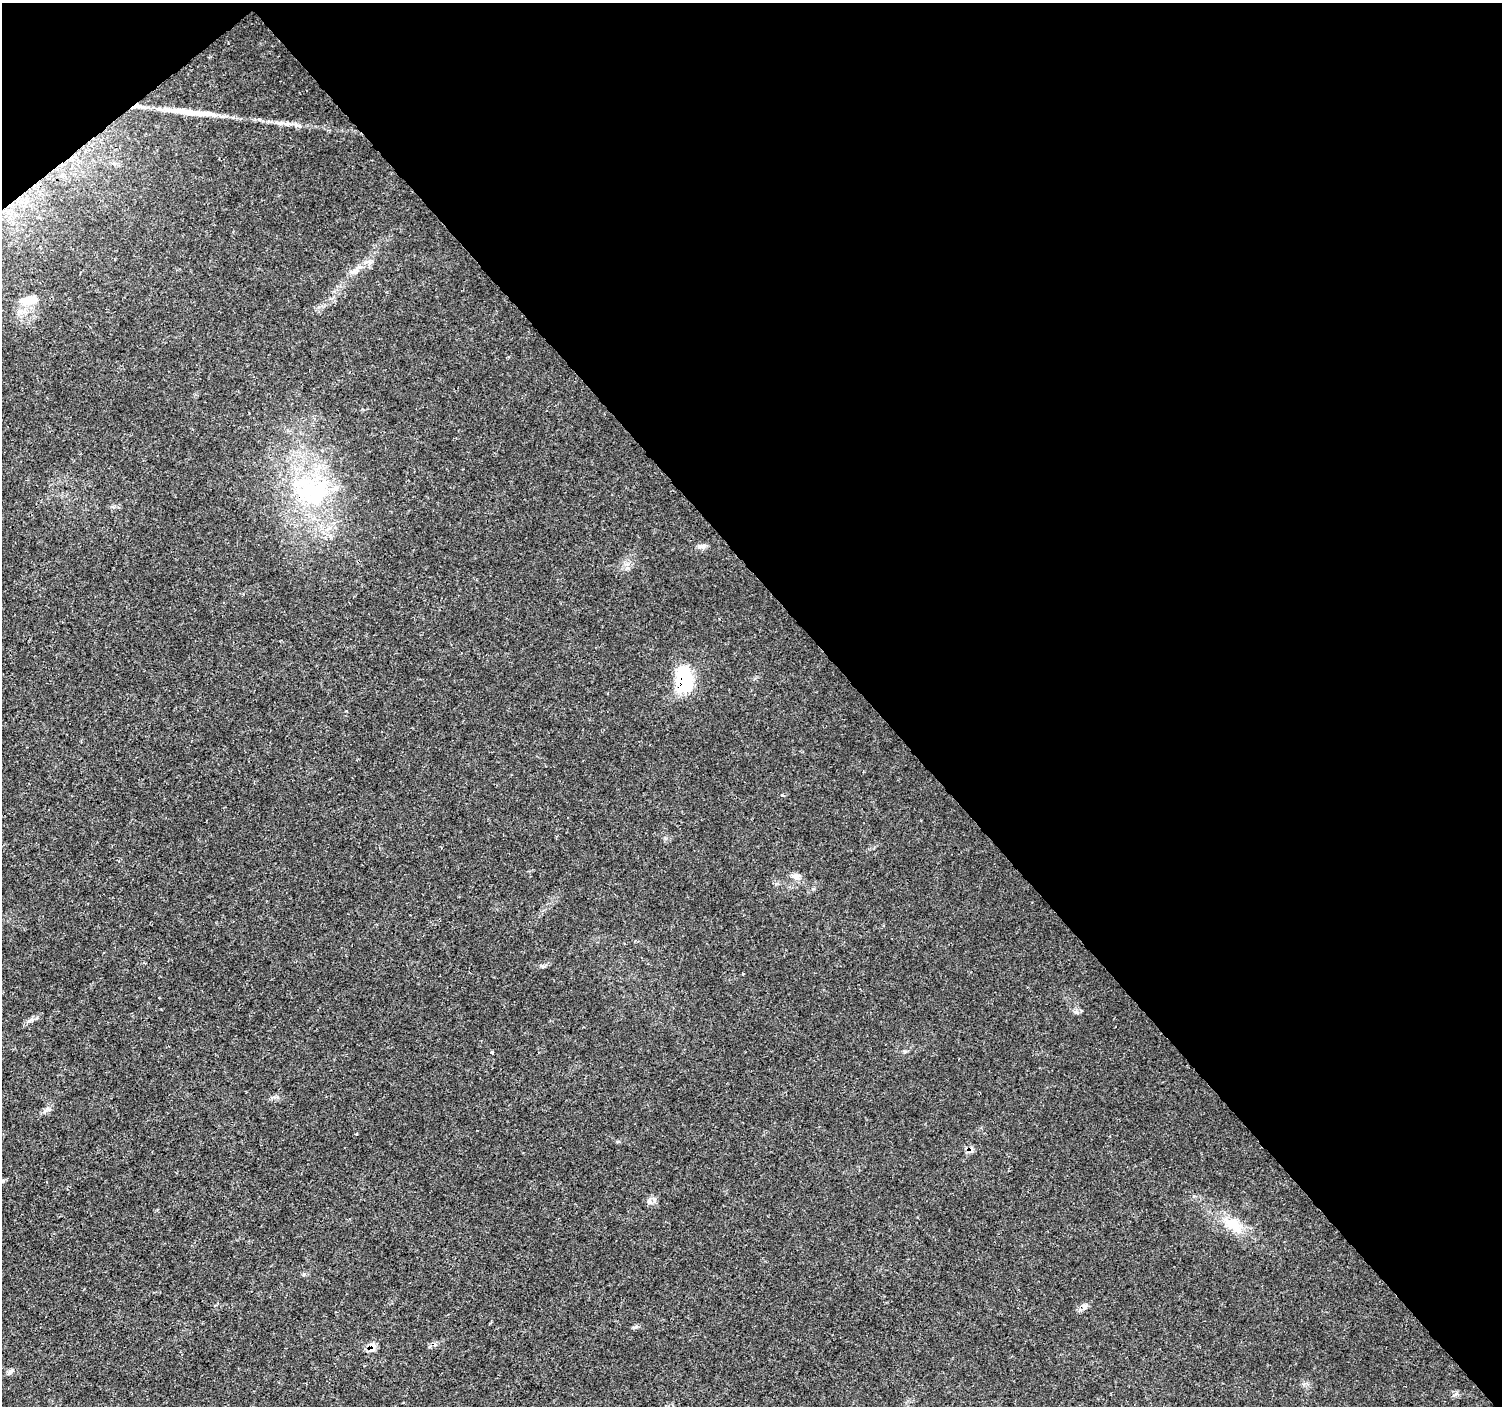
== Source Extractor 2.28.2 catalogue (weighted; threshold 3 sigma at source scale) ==
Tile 3 of 4 x 4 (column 3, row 1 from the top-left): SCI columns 3007-4506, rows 4420-5823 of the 6007 x 5966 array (HDU 1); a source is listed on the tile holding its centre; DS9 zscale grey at full resolution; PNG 1504 x 1408 px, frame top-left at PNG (2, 3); no overlay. Shown black and unused: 43% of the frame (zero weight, under 3 of 4 exposures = <1% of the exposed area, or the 3 px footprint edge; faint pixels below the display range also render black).
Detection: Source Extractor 2.28.2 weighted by HDU 2 'WHT'; one run over the whole footprint, this tile lists its part. Background 0.00477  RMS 0.0014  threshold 0.00631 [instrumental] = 3 sigma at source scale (4.5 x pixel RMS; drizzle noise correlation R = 1.50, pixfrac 1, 0.0396/0.0396 arcsec/px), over >= 5 px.
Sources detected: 15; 1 cosmic-ray / hot-pixel residue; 1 long thin detection or spike segment (spike, bleed or trail) — not listed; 1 inside a brighter listed object's ellipse — not listed separately; the other 12 listed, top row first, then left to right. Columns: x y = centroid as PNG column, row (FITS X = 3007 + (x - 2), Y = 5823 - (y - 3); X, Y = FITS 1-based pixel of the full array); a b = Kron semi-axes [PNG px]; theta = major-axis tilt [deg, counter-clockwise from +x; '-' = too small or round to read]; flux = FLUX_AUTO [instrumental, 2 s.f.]
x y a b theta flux
30 300 22 10 6 2.1
311 491 58 41 -17 19
702 546 11 6 14 0.49
684 679 32 18 -83 7.4
796 876 12 7 2 0.63
1076 1012 6 5 - 0.29
491 1053 4 3 - 0.13
654 1200 6 4 -72 0.29
1232 1224 32 13 -32 3.4
1084 1306 9 5 -71 0.42
371 1347 14 8 84 0.96
12 1371 9 4 10 0.34
Overlapping masked pixels (flux is a lower limit): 3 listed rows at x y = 311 491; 684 679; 371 1347
Unlisted compact peaks at least as high as the median listed source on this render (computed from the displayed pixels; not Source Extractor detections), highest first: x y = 31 1020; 782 795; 542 966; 636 1327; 1454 1395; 304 1274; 356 1134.